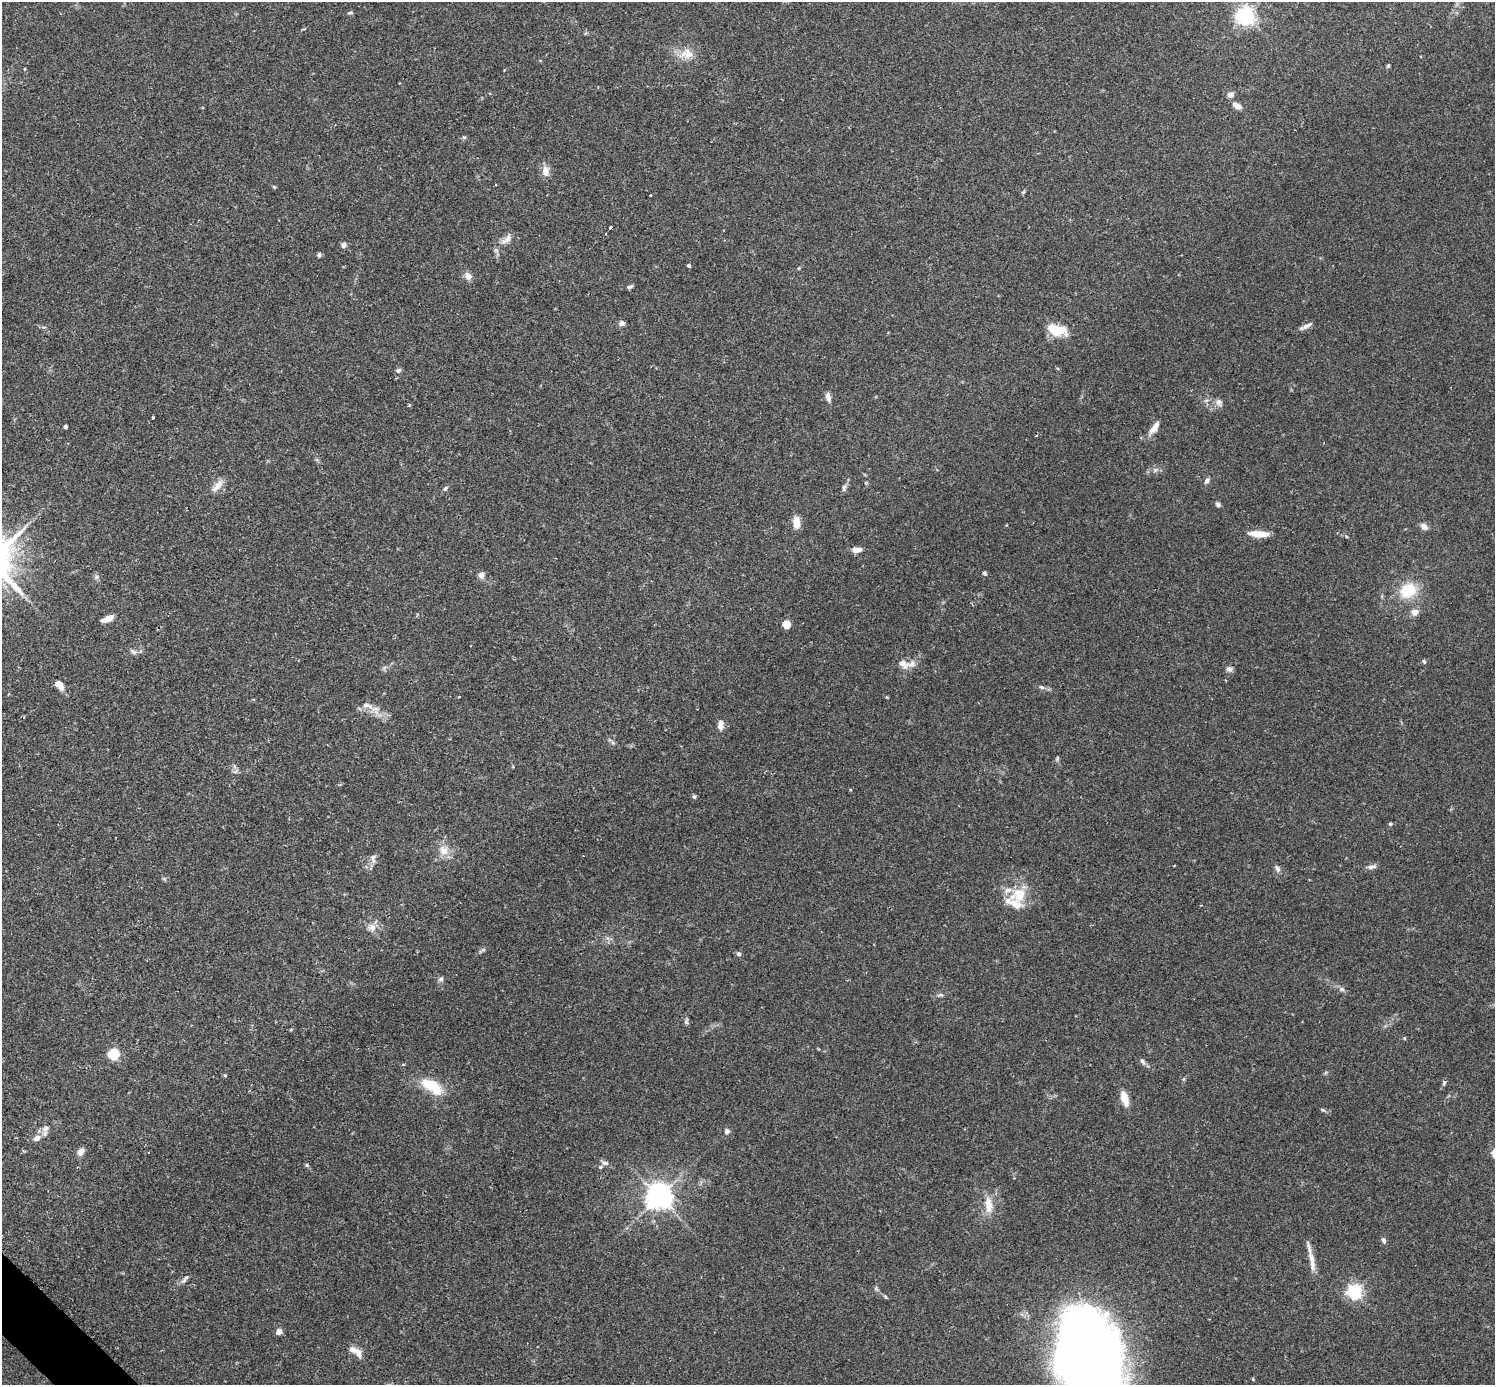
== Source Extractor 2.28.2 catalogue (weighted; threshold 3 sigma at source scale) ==
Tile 7 of 4 x 4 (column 3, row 2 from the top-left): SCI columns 3025-4517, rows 2955-4337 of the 6041 x 6041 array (HDU 1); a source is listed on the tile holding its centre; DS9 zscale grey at full resolution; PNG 1497 x 1387 px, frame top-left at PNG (2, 2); no overlay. Shown black and unused: <1% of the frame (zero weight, under 2 of 3 exposures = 2% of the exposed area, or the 3 px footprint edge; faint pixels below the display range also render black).
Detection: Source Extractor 2.28.2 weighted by HDU 2 'WHT'; one run over the whole footprint, this tile lists its part. Background 0.102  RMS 0.0058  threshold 0.0261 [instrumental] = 3 sigma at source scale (4.5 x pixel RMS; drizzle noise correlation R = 1.50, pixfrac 1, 0.05/0.05 arcsec/px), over >= 5 px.
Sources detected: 109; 1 inside a brighter object's white glare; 1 cosmic-ray / hot-pixel residue — not listed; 7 inside a brighter listed object's ellipse — not listed separately; the other 100 listed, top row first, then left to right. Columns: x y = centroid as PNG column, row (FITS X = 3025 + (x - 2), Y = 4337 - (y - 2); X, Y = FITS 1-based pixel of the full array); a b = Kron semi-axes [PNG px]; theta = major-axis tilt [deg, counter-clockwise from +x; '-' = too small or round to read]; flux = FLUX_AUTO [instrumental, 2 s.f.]
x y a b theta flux
349 13 6 4 17 0.95
1245 16 6 6 - 270
586 33 6 4 70 0.66
687 54 21 13 4 8.5
1388 66 6 4 73 0.84
1230 95 7 6 - 3.2
1237 106 10 6 -32 4.2
464 137 6 5 - 0.85
546 171 15 9 -88 4.2
274 187 6 3 -44 0.61
1023 192 6 4 45 0.73
650 195 2 2 - 0.52
611 228 3 3 - 2.9
605 234 3 2 - 0.85
507 239 15 7 44 4.3
344 245 8 6 58 1.6
319 255 6 4 80 1.2
689 265 4 3 - 1.2
468 276 10 8 -55 3.3
630 287 9 4 19 1.2
622 323 7 6 - 2
1307 326 16 5 27 2.6
1057 330 23 11 -18 14
398 370 7 5 17 1.6
828 397 11 6 -74 2.7
1219 402 11 7 -68 2.4
409 405 3 3 - 1.1
153 418 3 3 - 1.2
65 427 3 3 - 1.3
1154 427 18 7 57 5.2
1155 470 6 6 - 1.5
1207 481 8 6 45 1.6
866 483 5 5 - 0.71
217 486 21 8 50 4.9
445 488 7 5 41 1.1
844 488 10 6 68 1.8
1218 504 7 5 -20 1.3
797 522 14 8 -89 5.6
1424 526 8 7 - 3.1
1259 534 21 6 -3 8.7
857 550 12 6 4 3.5
984 573 5 4 - 0.99
481 575 8 7 - 2.8
96 577 7 4 89 1.2
1408 590 16 13 33 21
1414 612 9 9 - 3.3
108 619 12 5 23 5.7
786 624 7 6 - 7.5
134 652 10 6 -29 1.7
1424 661 6 4 -63 0.83
903 663 15 9 -29 4.9
1229 669 9 7 2 1.8
59 684 10 6 -48 6.2
1042 687 7 5 -26 1.4
698 709 2 2 - 0.41
375 710 16 11 -45 6.2
720 725 13 7 88 3.5
612 742 6 4 -70 0.84
1057 758 6 4 70 0.93
235 771 9 5 34 1.4
694 797 5 5 - 1.1
1390 824 5 5 - 0.77
443 850 15 12 -59 6.6
373 857 10 7 49 2.4
1174 866 4 2 - 0.39
1372 867 14 5 9 2
1277 869 9 6 -61 1.9
1019 895 26 21 24 16
372 928 12 9 -76 4.1
482 950 11 4 32 1.3
739 954 6 6 - 1.4
441 979 8 6 36 1.5
1341 989 8 6 -14 1.7
940 995 8 4 16 1.2
686 1022 9 4 78 1.1
291 1029 5 3 - 0.56
1404 1038 5 3 - 0.53
113 1054 5 5 - 50
1142 1061 10 5 -56 1.6
225 1075 5 4 - 0.64
1444 1083 8 5 64 1.2
432 1086 34 14 -33 17
1125 1099 18 8 -74 6.8
1323 1110 7 4 -35 0.84
45 1129 11 9 54 3.4
727 1131 7 7 - 1.9
37 1138 10 7 29 3.2
81 1152 9 6 57 3.7
604 1163 13 6 -20 2.1
307 1165 7 4 -44 0.78
659 1196 8 8 - 570
988 1205 21 9 -83 8.4
1383 1240 7 5 -74 1.9
1312 1261 29 6 -80 6.1
186 1277 9 5 46 1.7
1354 1291 6 6 - 150
885 1297 6 4 -45 0.76
278 1332 7 6 - 2.8
358 1352 14 8 -67 3.6
1086 1357 74 54 -70 740
Isophote crosses this tile's border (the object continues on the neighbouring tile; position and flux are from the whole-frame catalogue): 1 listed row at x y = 1086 1357